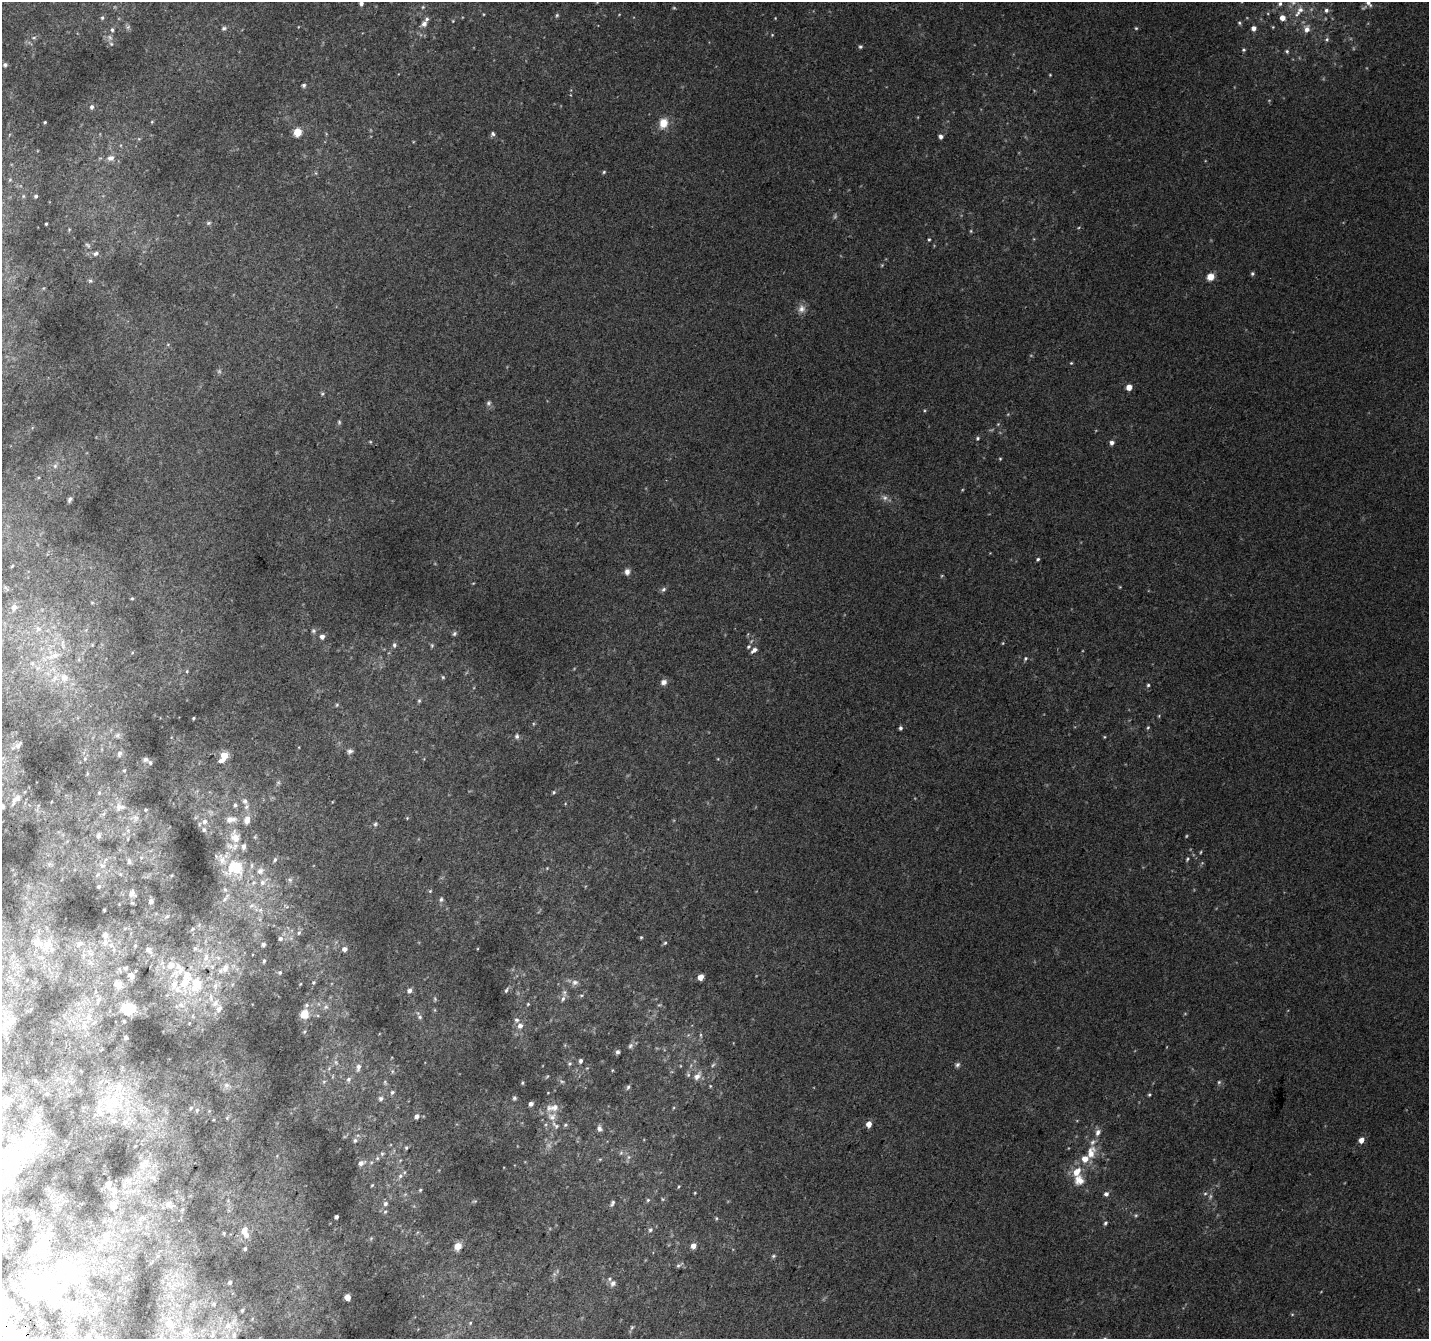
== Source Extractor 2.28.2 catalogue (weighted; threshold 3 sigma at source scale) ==
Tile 7 of 4 x 4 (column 3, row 2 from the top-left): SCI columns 2884-4310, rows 2984-4320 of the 5758 x 5899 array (HDU 1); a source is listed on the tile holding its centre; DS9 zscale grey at full resolution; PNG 1431 x 1341 px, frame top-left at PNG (2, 2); no overlay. Shown black and unused: <1% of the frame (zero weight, under 2 of 3 exposures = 2% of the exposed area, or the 3 px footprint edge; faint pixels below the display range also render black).
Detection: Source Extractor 2.28.2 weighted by HDU 2 'WHT'; one run over the whole footprint, this tile lists its part. Background 0.0817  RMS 0.014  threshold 0.0628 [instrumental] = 3 sigma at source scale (4.5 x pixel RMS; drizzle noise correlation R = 1.50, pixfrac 1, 0.0396/0.0396 arcsec/px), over >= 5 px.
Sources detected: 361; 16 too faint to see at this stretch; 7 inside a brighter object's white glare — not listed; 36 inside a brighter listed object's ellipse — not listed separately; the other 302 listed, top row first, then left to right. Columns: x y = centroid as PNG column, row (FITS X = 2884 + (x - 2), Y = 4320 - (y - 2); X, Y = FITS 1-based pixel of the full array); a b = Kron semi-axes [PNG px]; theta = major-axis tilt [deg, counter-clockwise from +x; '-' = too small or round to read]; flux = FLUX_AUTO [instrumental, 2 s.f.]
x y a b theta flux
361 3 4 4 - 5.1
1369 3 11 6 -49 6.1
1280 4 6 6 - 3.8
423 7 5 4 - 1.5
1326 10 6 6 - 4.3
1299 11 21 8 53 15
557 15 6 4 54 2.2
102 18 6 4 76 2.2
1282 18 5 5 - 11
453 21 4 3 - 0.99
424 23 8 6 56 5.5
1239 23 6 4 -24 2.1
128 27 7 4 45 2.4
224 28 7 5 23 3.2
1136 28 4 4 - 1.7
1254 28 5 5 - 7.3
1307 29 10 8 89 9.3
112 30 6 5 - 2.7
772 35 4 3 - 1.2
34 38 6 4 2 1.9
1327 39 7 6 - 3.1
111 44 6 5 - 2.5
860 47 5 5 - 2.6
1244 50 5 5 - 2.2
1287 51 5 5 - 2.4
5 65 5 5 - 3.4
1050 75 3 3 - 1.1
304 85 5 5 - 2.7
92 107 5 4 - 4.2
45 122 3 3 - 1.7
152 122 5 4 - 1.5
663 123 12 10 72 19
297 132 5 5 - 55
493 134 6 5 - 3.2
941 137 5 5 - 4.7
139 139 6 4 -44 1.8
111 158 12 9 9 8.7
604 172 5 4 - 1.8
316 173 6 4 -89 1.7
10 180 6 5 - 1.7
23 196 5 5 - 1.9
36 196 4 4 - 2.6
208 223 7 5 16 2.6
46 224 3 3 - 1.7
69 230 5 4 - 1.4
971 231 5 4 - 1.4
929 239 4 3 - 1.7
88 245 9 5 -44 3
96 253 9 5 24 4.4
882 265 5 4 - 1.3
1252 274 5 4 - 2.5
1210 277 8 7 - 13
90 281 6 5 - 2.5
801 309 12 10 75 9
1071 363 4 4 - 1.4
1129 387 4 4 - 17
322 394 5 5 - 1.8
488 403 8 6 87 3.4
339 422 6 5 - 2.2
998 424 4 4 - 1.4
978 438 5 4 - 2.1
370 442 5 4 - 1.4
1112 443 5 5 - 5.2
1000 459 4 4 - 1.3
55 466 6 6 - 3.7
885 498 9 7 -43 5.7
70 499 8 5 68 3.6
1038 559 4 4 - 2
12 566 6 4 45 2.1
627 572 8 6 78 6.5
1120 587 4 3 - 1.2
6 588 12 5 -48 4.4
664 589 7 6 - 3.3
132 598 4 4 - 1.6
92 603 6 4 -1 1.6
14 607 11 10 - 12
38 629 10 9 - 11
86 630 5 5 - 2
313 631 6 6 - 2.7
454 634 7 6 - 2.7
322 636 5 4 - 6.7
1003 643 5 3 - 1.2
92 645 5 4 - 1.4
394 645 7 5 81 3.3
432 645 5 5 - 2.1
748 647 6 6 - 2.9
754 650 8 5 38 5.7
53 656 27 10 20 28
1025 658 6 5 - 2.5
187 671 5 4 - 1.7
443 677 5 4 - 1.7
64 678 14 12 -53 18
664 682 8 7 - 6.1
1148 685 4 4 - 2.1
419 701 6 4 68 2.1
337 705 5 4 - 1.8
193 718 3 2 - 1.3
900 728 4 4 - 2.9
1148 728 5 4 - 1.8
117 735 7 7 - 3.8
517 736 8 6 -77 3.8
1104 737 5 3 - 1.2
18 745 12 5 46 3.9
350 751 7 6 - 4.3
119 754 9 7 78 4.2
224 755 6 5 - 30
85 759 5 3 - 1.7
145 759 6 5 - 3.6
221 760 8 5 -1 4.9
124 770 6 4 66 1.8
87 773 5 3 - 1.5
278 782 7 5 69 2.9
554 792 5 5 - 2
99 793 6 5 - 2.2
16 799 15 7 43 8.1
235 805 7 5 73 3.6
2 806 5 4 - 7.3
120 807 16 12 1 15
246 807 8 6 47 5.1
146 810 5 4 - 2
135 818 12 12 - 12
407 818 4 4 - 1.3
231 819 16 9 7 13
247 820 11 7 76 12
204 822 7 7 - 6.6
375 824 6 6 - 2.6
204 830 7 6 - 3.5
98 836 6 5 - 6.1
235 837 17 12 -71 22
255 837 5 4 - 1.8
1201 852 5 3 - 1.3
1187 859 6 4 64 2.1
275 860 7 5 60 2.8
129 861 8 6 -78 4.2
102 865 9 7 -39 6.6
235 868 21 19 9 62
547 868 4 4 - 1.1
260 871 10 9 - 9.3
120 874 5 5 - 1.9
290 880 7 5 -43 3.3
262 882 8 7 - 7.3
99 886 4 4 - 2.4
225 889 6 6 - 3
430 891 5 3 - 1.5
132 893 6 5 - 7.8
225 899 14 5 46 5.6
441 899 7 6 - 3.3
151 901 4 4 - 6.3
252 906 13 7 0 9
104 910 3 3 - 1.6
167 916 6 3 20 1.8
192 929 5 3 - 1.5
299 933 7 5 68 2.8
105 935 5 5 - 8.6
641 937 5 4 - 1.6
280 939 6 6 - 4.3
105 942 10 7 82 6.5
665 943 5 4 - 2
79 944 10 7 43 6.2
263 944 5 4 - 3.9
47 945 23 12 55 22
135 945 5 4 - 1.6
195 949 7 6 - 3.5
344 949 5 5 - 7
114 950 6 4 -71 2.1
149 950 11 6 -47 5.1
90 953 12 6 -49 7.5
206 958 13 7 77 11
264 961 5 4 - 1.9
171 965 9 8 - 13
126 968 6 5 - 3.2
225 968 15 9 62 14
280 972 5 5 - 2.1
131 975 7 5 -52 10
701 977 4 4 - 16
313 982 4 4 - 1.8
575 982 9 8 - 6.1
118 984 9 8 - 14
300 984 5 3 - 1
197 985 26 23 -68 73
410 990 6 5 - 5.6
506 990 7 4 65 2.5
564 993 10 6 -86 4.8
581 995 5 3 - 1.7
98 1000 8 6 57 4.7
215 1003 11 8 57 9.5
528 1004 5 4 - 1.5
181 1005 11 7 -34 8.3
326 1007 8 6 21 3.7
131 1008 13 8 -7 33
435 1010 6 3 -71 1.5
304 1014 10 8 68 19
89 1017 8 6 -1 5.3
420 1017 7 6 - 3.7
516 1020 7 6 - 3.8
12 1021 10 8 37 6.5
5 1025 10 8 63 7.5
520 1026 6 6 - 7.3
701 1035 6 4 -90 1.8
126 1038 3 3 - 1.5
630 1046 8 6 47 3.9
617 1052 6 5 - 3.3
580 1061 5 4 - 4.5
336 1062 7 5 -46 3.2
569 1064 6 6 - 2.6
957 1065 7 5 45 3.4
358 1067 10 6 81 6.6
612 1070 5 3 - 1.3
392 1071 6 4 89 2.3
547 1076 6 4 57 1.6
697 1076 12 7 49 8.7
349 1079 6 6 - 4
324 1081 6 4 19 1.9
385 1082 7 5 -71 2.5
522 1083 5 4 - 1.8
226 1085 8 8 - 6.1
710 1086 4 3 - 1.2
628 1087 7 5 69 2.9
392 1092 6 5 - 2.9
47 1093 5 4 - 2.2
548 1093 4 3 - 0.96
1149 1095 5 4 - 1.8
381 1098 6 6 - 3.9
514 1098 5 5 - 2.5
7 1100 6 6 - 17
111 1101 31 17 -29 56
531 1104 4 4 - 5.4
191 1108 5 4 - 2.2
553 1108 20 9 9 14
197 1110 7 5 87 3
417 1116 5 5 - 6.3
227 1118 5 5 - 1.8
36 1121 13 8 51 9.6
869 1124 5 4 - 13
555 1125 15 7 -41 7.2
565 1125 7 5 16 2.6
599 1128 7 6 - 5.4
1098 1132 10 7 67 6.9
30 1138 18 16 34 32
355 1140 7 5 75 2.9
1361 1140 5 4 - 11
406 1148 5 4 - 1.9
621 1153 6 5 - 2.6
1091 1153 18 10 74 22
382 1154 6 5 - 2.1
629 1157 7 4 90 2.9
600 1159 6 4 18 1.5
13 1162 31 10 79 41
145 1162 15 9 -61 14
361 1163 7 5 25 6.3
400 1176 7 6 - 3.7
153 1178 12 4 -32 4.8
128 1180 14 9 -5 9.4
1079 1180 16 15 - 20
108 1184 5 4 - 11
372 1185 4 3 - 1.3
679 1186 5 3 - 1.5
420 1190 4 4 - 1.8
114 1191 12 8 -68 8.2
695 1193 3 3 - 1.2
1205 1193 6 4 1 2.1
1106 1194 6 5 - 4.8
663 1199 5 5 - 1.7
648 1200 5 4 - 2
475 1201 6 4 10 1.8
168 1203 9 8 - 7.6
385 1203 6 6 - 3.8
612 1203 9 4 60 3
113 1207 7 7 - 7.9
385 1212 5 5 - 2.2
1136 1215 5 5 - 1.9
336 1217 4 3 - 4.4
716 1218 5 3 - 1.6
140 1219 8 5 59 3.7
1105 1223 5 4 - 2.5
650 1230 6 5 - 3.1
244 1231 10 7 76 14
224 1233 5 3 - 1.4
106 1238 10 8 45 8.4
371 1238 6 4 46 1.7
458 1246 7 6 - 15
693 1246 6 5 - 8.6
245 1249 4 4 - 2.9
773 1256 6 5 - 2.3
34 1259 8 7 - 6.6
678 1266 8 5 27 2.9
73 1275 17 11 83 25
230 1282 4 4 - 3.9
613 1283 9 7 57 5.5
34 1288 27 14 29 38
348 1297 5 5 - 9.8
214 1304 7 7 - 3.4
75 1310 15 5 45 7.8
242 1310 5 4 - 2.4
1292 1314 5 3 - 1.3
470 1323 5 5 - 1.9
228 1326 13 10 38 19
632 1327 7 4 60 2.3
186 1331 20 16 -10 34
212 1334 16 6 85 9.7
234 1335 11 7 86 7.5
89 1336 7 7 - 4.2
Isophote crosses this tile's border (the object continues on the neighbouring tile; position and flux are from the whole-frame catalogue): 3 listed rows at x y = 361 3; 1369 3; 2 806